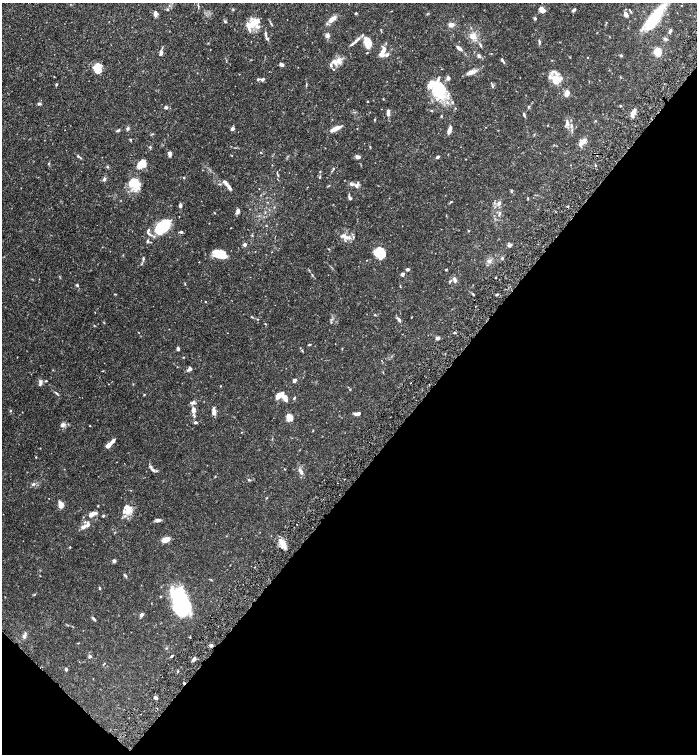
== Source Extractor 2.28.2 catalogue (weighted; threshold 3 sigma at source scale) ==
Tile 15 of 4 x 4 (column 3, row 4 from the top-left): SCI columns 2945-4333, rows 7-1509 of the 6030 x 6025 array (HDU 1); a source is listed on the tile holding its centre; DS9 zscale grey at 2 x 2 block average (1 PNG px = mean of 2 x 2 image px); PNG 699 x 756 px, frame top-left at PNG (2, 3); no overlay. Shown black and unused: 39% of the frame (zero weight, under 6 of 12 exposures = <1% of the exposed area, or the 3 px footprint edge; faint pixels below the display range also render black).
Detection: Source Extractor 2.28.2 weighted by HDU 2 'WHT'; one run over the whole footprint, this tile lists its part. Background 0.0776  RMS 0.003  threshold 0.0123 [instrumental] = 3 sigma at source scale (4.09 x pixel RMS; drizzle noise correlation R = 1.36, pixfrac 0.8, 0.05/0.05 arcsec/px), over >= 5 px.
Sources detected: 225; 7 inside a brighter object's white glare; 3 cosmic-ray / hot-pixel residue — not listed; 24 inside a brighter listed object's ellipse — not listed separately; the other 191 listed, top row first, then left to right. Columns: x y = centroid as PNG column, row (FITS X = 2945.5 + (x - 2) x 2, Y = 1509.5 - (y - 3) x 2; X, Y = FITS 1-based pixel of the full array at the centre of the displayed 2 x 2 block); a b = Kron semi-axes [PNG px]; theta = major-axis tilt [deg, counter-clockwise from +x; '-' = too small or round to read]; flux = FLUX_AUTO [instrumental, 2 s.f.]
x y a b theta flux
233 9 3 3 - 0.46
542 10 6 4 -45 5
574 10 5 3 - 1.1
155 13 6 5 - 1.9
356 13 3 3 - 0.62
626 14 5 4 - 3
535 18 3 3 - 0.92
654 18 30 8 55 36
332 19 11 5 37 4.6
251 24 13 7 27 6.9
271 24 7 2 -56 0.67
451 25 5 4 - 3.4
670 31 4 3 - 1.5
328 36 5 4 - 2.1
473 36 9 8 - 5.2
266 38 8 3 -56 1.2
666 39 5 3 - 0.84
356 41 14 3 44 2.7
539 41 5 2 - 0.9
367 43 9 5 -77 14
480 45 5 3 - 0.94
459 48 7 3 -40 3
383 50 11 4 55 4.4
658 51 5 4 - 15
161 52 5 3 - 2.8
387 55 5 4 - 1.7
479 56 5 3 - 1.5
621 56 3 3 - 0.63
588 57 2 2 - 0.3
338 60 14 7 54 5.3
502 60 4 2 - 0.74
281 64 5 3 - 2
97 70 9 8 - 7.3
471 72 9 6 16 2.8
448 78 5 4 - 1.3
258 79 4 3 - 0.85
262 80 5 3 - 1.1
555 81 12 5 -63 7.8
56 84 3 3 - 0.63
493 86 3 3 - 0.51
436 91 23 12 -39 23
567 93 5 3 - 6.7
368 101 2 2 - 0.4
39 104 5 3 - 0.83
620 106 3 3 - 0.37
166 107 4 3 - 1.4
528 107 3 3 - 0.5
633 112 7 3 68 5.3
388 113 6 3 -87 3.4
524 115 6 2 -73 0.91
441 116 3 2 - 0.46
375 120 4 2 - 0.48
595 121 2 2 - 0.36
567 123 7 5 -62 2.2
547 125 3 2 - 0.23
486 127 2 2 - 0.22
128 128 4 3 - 1.2
232 129 4 3 - 1.4
335 129 12 4 25 4.9
118 130 4 4 - 0.76
449 131 7 4 60 2.2
130 140 3 2 - 0.53
582 142 12 5 46 4.4
261 152 3 2 - 0.42
170 154 5 3 - 2.5
78 156 4 3 - 0.69
358 157 4 3 - 2.8
437 157 3 2 - 1.3
48 163 3 2 - 0.43
142 164 10 8 29 7.3
272 165 2 2 - 0.22
595 165 2 2 - 0.46
107 167 3 3 - 0.51
333 168 3 3 - 0.55
320 171 3 2 - 0.36
278 175 5 2 - 0.48
184 177 3 2 - 0.38
320 177 3 3 - 0.52
104 179 5 4 - 1.2
133 181 12 8 76 10
351 184 6 4 -3 1.5
357 185 10 5 59 2
229 187 11 4 -51 2.5
350 197 6 3 -69 1.4
528 198 3 2 - 0.45
451 202 4 3 - 0.49
499 203 5 4 - 1.7
180 205 5 3 - 1.4
238 211 6 3 79 1.9
215 213 2 2 - 0.31
499 213 6 3 67 0.87
162 227 16 9 44 29
468 231 3 2 - 0.46
148 232 10 5 -80 2.1
181 232 5 3 - 1
252 235 3 2 - 0.41
346 236 14 5 -27 4
147 241 3 3 - 1.3
244 244 2 2 - 4.8
510 245 7 4 25 1.1
329 249 3 2 - 0.33
382 251 16 9 -62 7.7
223 257 20 5 -10 6.7
502 258 4 3 - 0.83
143 259 6 2 88 0.88
490 261 4 2 - 0.9
407 269 3 3 - 1.4
446 269 2 2 - 0.64
403 274 3 3 - 2
312 275 3 2 - 0.4
455 279 6 3 -75 2.5
450 281 5 3 - 0.79
77 285 4 3 - 0.87
400 286 3 2 - 0.3
115 294 4 2 - 0.34
473 294 3 2 - 0.46
497 294 3 2 - 0.55
205 302 2 2 - 0.39
375 315 3 2 - 0.42
252 317 4 2 - 0.44
412 317 2 2 - 0.29
258 319 3 2 - 0.32
399 320 8 3 -54 1.5
331 322 3 3 - 0.5
94 326 2 2 - 0.32
455 333 4 2 - 0.52
438 338 4 3 - 2.1
335 344 2 2 - 0.15
309 345 4 2 - 0.47
178 349 3 3 - 1.6
302 351 3 2 - 0.41
183 357 2 2 - 0.33
190 369 6 4 31 1.7
103 371 2 2 - 0.29
46 381 4 2 - 0.5
294 381 4 3 - 1.8
40 382 6 4 82 1.5
411 383 2 2 - 0.26
220 386 2 2 - 0.29
350 389 3 2 - 0.35
56 393 5 3 - 0.76
144 394 3 2 - 0.34
279 395 5 3 - 7.5
285 398 10 4 -59 4.8
294 398 4 2 - 0.59
193 403 8 4 9 1.8
194 410 5 3 - 3.9
11 411 3 2 - 0.35
214 412 7 4 -85 3.4
356 414 6 3 -21 1.5
194 416 5 3 - 0.84
290 417 6 5 - 6.5
195 422 3 3 - 1.4
63 425 7 6 - 1.9
90 426 2 2 - 0.31
242 432 3 2 - 0.24
110 444 12 3 44 5.5
36 457 2 2 - 0.45
64 469 2 2 - 0.18
153 470 8 3 -38 1.6
301 471 10 4 -64 2.3
249 480 4 2 - 0.5
33 484 4 3 - 0.91
49 498 2 2 - 0.16
61 505 6 5 - 4
98 506 2 2 - 0.39
128 511 6 4 63 7.9
92 514 9 4 24 4
103 516 3 3 - 0.78
158 520 7 4 13 1.6
87 525 15 4 19 3.5
166 540 6 4 23 7.4
282 543 12 6 -62 5.5
70 547 3 2 - 0.34
114 561 3 3 - 1.8
125 575 7 2 -46 0.6
100 588 3 3 - 0.52
172 591 29 7 -72 11
161 597 3 3 - 0.44
180 608 16 12 -27 25
141 615 4 3 - 1.7
93 619 7 3 -49 0.94
24 636 6 4 56 1.7
211 645 4 3 - 0.99
166 648 3 2 - 0.37
90 656 4 3 - 1.1
171 656 4 2 - 0.71
194 659 4 3 - 2.1
66 669 4 3 - 1.2
178 672 3 2 - 0.55
156 698 3 3 - 1.5
Diffuse or blended objects may show on this block-average render without a row.